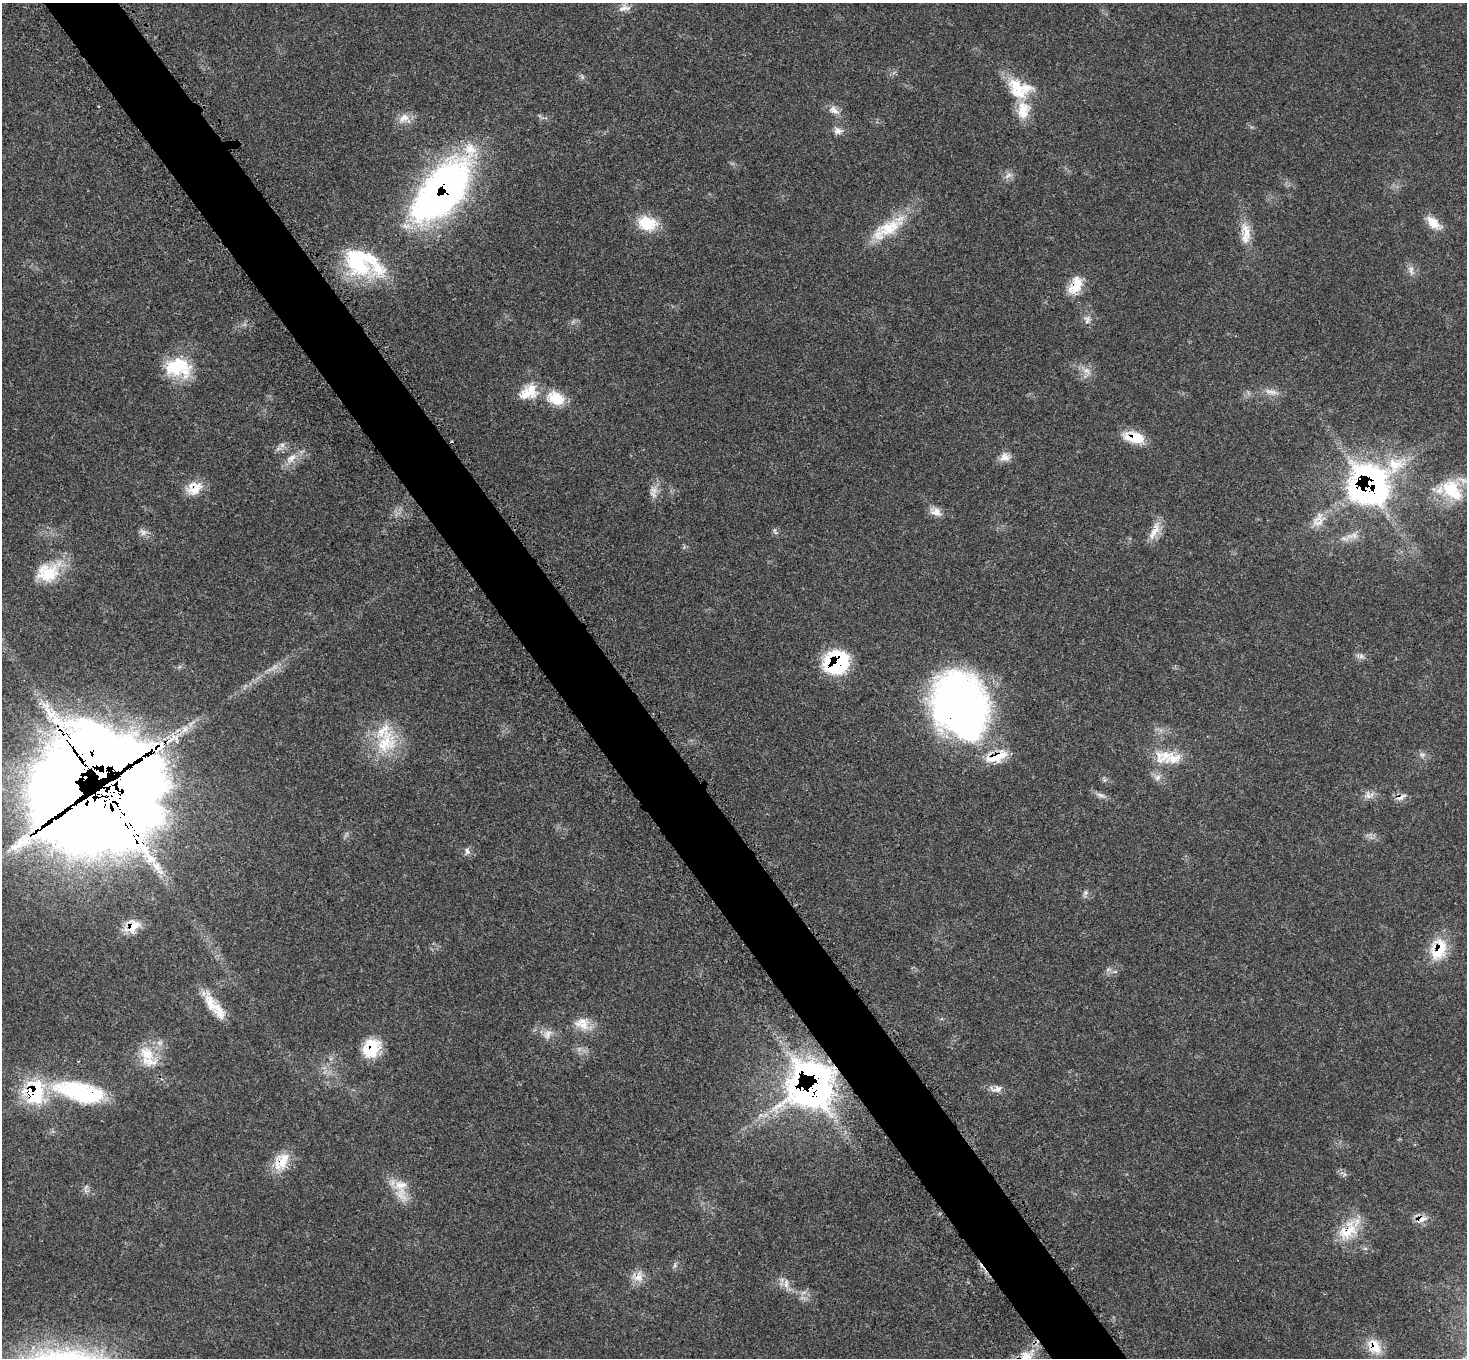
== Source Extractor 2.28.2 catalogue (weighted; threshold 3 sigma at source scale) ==
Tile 11 of 4 x 4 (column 3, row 3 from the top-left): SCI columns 3004-4468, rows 1637-2992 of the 6034 x 6057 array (HDU 1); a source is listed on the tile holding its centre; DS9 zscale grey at full resolution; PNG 1469 x 1360 px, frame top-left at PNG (2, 3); no overlay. Shown black and unused: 5% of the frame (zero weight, under 3 of 5 exposures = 4% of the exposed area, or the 3 px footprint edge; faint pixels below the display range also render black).
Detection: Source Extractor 2.28.2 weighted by HDU 2 'WHT'; one run over the whole footprint, this tile lists its part. Background 0.0464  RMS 0.0031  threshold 0.0142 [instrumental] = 3 sigma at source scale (4.5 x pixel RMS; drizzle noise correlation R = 1.50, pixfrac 1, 0.05/0.05 arcsec/px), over >= 5 px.
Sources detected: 77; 2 too faint to see at this stretch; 1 rendered entirely black (masked); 1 inside a brighter object's white glare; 1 cosmic-ray / hot-pixel residue — not listed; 6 inside a brighter listed object's ellipse — not listed separately; the other 66 listed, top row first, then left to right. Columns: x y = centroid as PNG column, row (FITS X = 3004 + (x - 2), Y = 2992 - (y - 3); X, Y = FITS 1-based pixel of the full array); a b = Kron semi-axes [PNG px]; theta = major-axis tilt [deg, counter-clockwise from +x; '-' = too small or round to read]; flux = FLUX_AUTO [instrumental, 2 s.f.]
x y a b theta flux
624 8 20 6 7 2
1016 87 30 21 -19 10
834 110 15 10 -32 2.2
1023 110 26 16 84 6.7
404 118 17 10 32 3
838 131 11 10 - 1.7
1008 175 13 5 36 1.3
441 191 77 36 51 130
647 223 24 17 -13 8.9
1433 223 21 11 -42 4.4
887 229 51 17 31 12
1246 234 34 12 -88 5.8
362 262 51 30 -22 27
1411 270 12 6 79 1.3
1076 286 26 13 63 6.2
1087 319 13 8 70 1.6
178 367 34 23 -8 14
1087 371 11 8 -52 2
528 392 27 17 29 6.7
1271 392 21 6 -9 2.1
556 398 23 16 -22 8
1134 438 23 12 -12 7.9
282 445 7 7 - 1.1
1005 457 14 12 -16 2.4
291 458 17 9 35 3.1
1395 465 23 21 8 9.9
1368 485 30 27 -70 110
194 488 21 16 35 5.3
654 490 13 9 -50 2.1
1452 490 34 23 -48 13
936 512 14 11 3 2.5
1319 522 18 9 24 3.1
1154 531 31 9 64 3.8
143 533 10 6 50 1.2
48 573 28 24 8 12
837 663 22 20 26 30
960 705 68 51 -72 140
385 743 38 27 54 15
1422 755 6 6 - 0.8
1164 756 30 20 9 8.9
1158 777 10 7 46 1.5
102 792 21 11 -7 1500
1101 795 15 5 -18 1.3
1369 796 16 6 14 1.7
1401 797 17 5 27 1.4
467 851 10 5 -62 1
157 866 17 10 -42 3.9
1085 893 6 5 - 0.7
133 926 21 12 52 4.7
1439 949 27 19 70 11
214 1007 35 12 -47 7.1
583 1025 20 12 -9 4.9
548 1034 14 9 55 2.1
372 1048 24 17 85 10
147 1054 25 19 -43 8.3
811 1086 28 27 - 180
997 1089 15 8 19 1.8
81 1092 63 23 -13 34
282 1162 26 16 57 7.1
401 1185 20 13 10 5
1422 1219 14 7 23 2.5
1347 1231 33 19 51 9.8
675 1265 7 4 72 0.57
638 1278 12 11 - 2.9
786 1283 13 7 89 1.8
1374 1347 22 16 -54 6.1
Overlapping masked pixels (flux is a lower limit): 19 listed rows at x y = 441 191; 1076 286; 1134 438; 1368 485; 194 488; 837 663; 960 705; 102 792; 1401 797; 133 926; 1439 949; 372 1048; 811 1086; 81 1092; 282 1162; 1422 1219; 1347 1231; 638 1278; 1374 1347